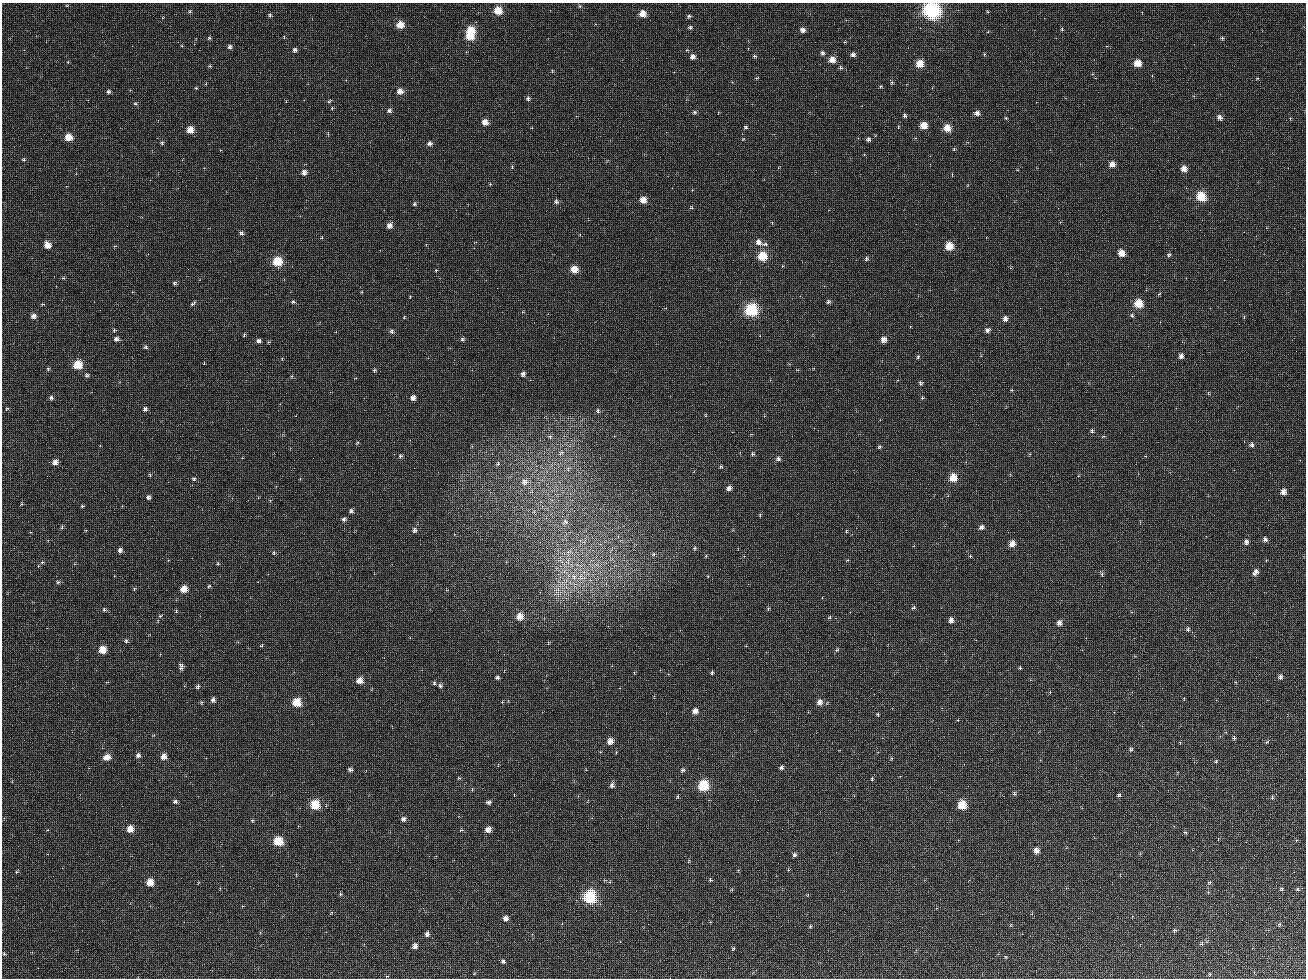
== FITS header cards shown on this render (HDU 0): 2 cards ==
NAXIS1  =                 1304 / length of data axis 1
NAXIS2  =                  976 / length of data axis 2

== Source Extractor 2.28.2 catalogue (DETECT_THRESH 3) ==
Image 1304 x 976 px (HDU 0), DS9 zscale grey, 1 PNG px = 1 image px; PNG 1308 x 980 px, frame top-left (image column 1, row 976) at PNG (2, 3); no overlay
Background 197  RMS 100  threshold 305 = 3 sigma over >= 5 px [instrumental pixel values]
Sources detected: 243; all 243 listed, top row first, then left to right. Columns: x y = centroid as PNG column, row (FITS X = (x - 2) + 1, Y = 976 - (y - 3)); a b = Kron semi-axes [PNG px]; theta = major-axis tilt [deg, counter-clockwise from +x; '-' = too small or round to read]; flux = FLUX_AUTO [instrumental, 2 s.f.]
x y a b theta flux
580 6 5 4 - 7.5e+03
498 10 6 5 - 1.5e+05
932 10 9 8 - 2.1e+06
190 12 5 4 - 1.1e+04
642 14 5 5 - 7.8e+04
270 15 5 4 - 1.3e+04
689 16 5 4 - 1.1e+04
400 24 6 5 - 1.1e+05
690 28 4 4 - 1.2e+04
1062 29 4 4 - 6.4e+03
471 30 6 5 - 1.7e+05
802 30 5 4 - 2.9e+04
470 36 6 5 - 1.7e+05
209 38 5 4 - 1.0e+04
1222 38 4 3 - 1.0e+04
230 46 5 5 - 1.8e+04
295 50 5 5 - 2.0e+04
822 53 6 5 - 1.4e+04
853 54 5 5 - 1.9e+04
984 54 3 3 - 6.6e+03
754 56 4 3 - 1.0e+04
693 57 6 5 - 2.8e+04
832 59 5 5 - 6.4e+04
1137 63 5 5 - 1.2e+05
920 64 5 5 - 1.5e+05
210 66 4 3 - 8.2e+03
840 68 5 4 - 1.2e+04
892 82 5 4 - 9.1e+03
880 86 4 4 - 6.8e+03
196 88 4 3 - 6.1e+03
400 91 6 5 - 4.4e+04
108 92 4 4 - 1.3e+04
528 98 4 4 - 1.7e+04
329 101 5 4 - 7.6e+03
135 103 5 3 - 7.4e+03
332 108 4 3 - 6.2e+03
389 110 5 4 - 1.6e+04
694 112 5 4 - 1.0e+04
977 113 5 5 - 2.9e+04
904 115 4 4 - 1.4e+04
1220 117 6 5 - 2.5e+04
1006 118 4 3 - 7.0e+03
485 122 5 5 - 4.9e+04
924 125 5 5 - 1.1e+05
746 127 4 4 - 1.0e+04
898 127 4 3 - 5.8e+03
947 128 6 6 - 1.0e+05
190 130 5 5 - 9.4e+04
68 137 5 5 - 1.2e+05
868 139 4 4 - 1.8e+04
162 142 4 3 - 9.9e+03
429 143 5 5 - 2.0e+04
954 149 4 4 - 7.8e+03
24 160 5 5 - 9.0e+03
1112 164 5 4 - 5.5e+04
1184 169 5 5 - 5.4e+04
304 172 5 4 - 3.0e+04
490 184 3 3 - 5.2e+03
1201 196 6 5 - 3.1e+05
643 200 5 5 - 6.6e+04
556 202 4 4 - 1.6e+04
414 204 5 4 - 1.0e+04
389 226 5 5 - 3.4e+04
241 233 5 5 - 1.6e+04
322 238 3 2 - 5.7e+03
758 242 6 6 - 3.9e+04
765 244 8 5 9 1.3e+04
47 245 5 5 - 7.1e+04
949 246 6 6 - 1.5e+05
1121 253 6 5 - 7.6e+04
1169 255 6 5 - 1.1e+04
762 256 6 5 - 3.1e+05
866 259 5 4 - 1.3e+04
277 261 6 6 - 2.6e+05
574 269 5 5 - 1.2e+05
436 270 4 3 - 6.0e+03
174 283 4 4 - 1.1e+04
497 288 2 2 - 1.1e+04
362 292 4 3 - 5.4e+03
293 302 5 4 - 9.7e+03
828 302 4 4 - 1.4e+04
1139 303 6 6 - 1.9e+05
193 304 6 3 36 1.3e+04
100 310 2 2 - 3.3e+03
751 310 7 7 - 8.8e+05
1132 315 5 4 - 1.1e+04
33 316 5 5 - 2.8e+04
404 317 4 4 - 6.5e+03
1244 317 4 3 - 6.4e+03
1005 319 5 5 - 3.4e+04
114 330 4 4 - 8.3e+03
987 330 6 5 - 2.2e+04
392 331 6 5 - 1.5e+04
244 335 5 4 - 7.9e+03
116 339 5 4 - 2.3e+04
462 339 6 5 - 1.1e+04
883 340 5 4 - 5.1e+04
259 341 5 5 - 2.0e+04
146 347 5 5 - 1.1e+04
1181 356 4 4 - 2.7e+04
918 357 6 4 69 8.8e+03
77 365 6 6 - 2.1e+05
48 369 4 4 - 8.3e+03
374 370 5 4 - 9.5e+03
523 374 5 5 - 2.1e+04
86 375 5 5 - 1.2e+04
292 376 5 4 - 8.1e+03
920 383 5 5 - 1.1e+04
51 398 5 5 - 1.4e+04
413 398 5 5 - 3.4e+04
922 398 4 4 - 7.3e+03
7 409 5 4 - 6.7e+03
145 409 5 5 - 1.7e+04
598 411 6 4 -78 1.2e+04
1092 431 5 3 - 1.2e+04
550 436 5 4 - 1.0e+04
1104 436 5 3 - 6.1e+03
357 443 5 3 - 5.8e+03
1252 445 5 5 - 1.8e+04
879 447 5 4 - 1.0e+04
561 453 6 4 30 1.2e+04
752 454 4 4 - 1.1e+04
400 456 4 4 - 1.3e+04
313 458 2 2 - 9.7e+03
778 459 6 5 - 1.9e+04
55 462 5 5 - 4.3e+04
498 464 5 4 - 1.1e+04
721 466 4 4 - 7.5e+03
150 475 4 3 - 7.1e+03
953 478 5 5 - 1.6e+05
194 479 5 5 - 1.0e+04
524 482 7 6 - 3.3e+04
729 488 5 5 - 2.5e+04
1283 492 5 4 - 4.9e+04
148 497 4 4 - 1.7e+04
22 504 4 4 - 7.0e+03
82 506 3 3 - 1.0e+04
351 511 5 4 - 1.4e+04
760 515 5 3 - 6.0e+03
344 519 5 4 - 1.5e+04
565 522 8 7 - 2.2e+04
62 527 5 5 - 9.1e+03
981 527 6 4 37 2.0e+04
86 530 4 2 - 4.6e+03
414 530 5 4 - 1.7e+04
846 531 4 3 - 5.3e+03
1265 539 5 5 - 1.9e+04
1246 542 5 4 - 2.4e+04
1012 544 5 4 - 6.5e+04
695 548 5 4 - 8.7e+03
120 550 5 4 - 2.1e+04
274 552 5 4 - 9.0e+03
654 554 6 5 - 1.1e+04
970 556 3 3 - 5.8e+03
42 562 5 5 - 8.3e+03
218 564 4 3 - 7.4e+03
1255 572 8 5 57 2.6e+04
1102 574 5 4 - 1.0e+04
574 577 9 7 -60 4.6e+04
58 582 5 4 - 9.9e+03
209 586 5 4 - 7.6e+03
134 589 5 3 - 6.2e+03
184 589 5 5 - 9.8e+04
914 607 5 4 - 9.0e+03
768 608 4 4 - 7.1e+03
104 610 4 4 - 1.0e+04
160 616 6 4 41 9.2e+03
520 616 5 5 - 9.0e+04
830 617 5 3 - 6.6e+03
951 620 5 5 - 2.9e+04
1059 623 6 5 - 3.3e+04
1188 629 6 5 - 1.4e+04
126 641 5 4 - 1.1e+04
548 643 5 3 - 5.2e+03
261 646 5 3 - 6.3e+03
102 650 5 5 - 1.1e+05
837 650 5 4 - 8.7e+03
181 666 7 5 -85 1.9e+04
1020 668 3 3 - 6.9e+03
712 672 3 3 - 9.8e+03
1280 677 4 4 - 2.0e+04
497 678 4 3 - 1.2e+04
359 681 5 5 - 6.4e+04
434 683 5 4 - 8.6e+03
198 686 5 4 - 1.4e+04
440 686 5 4 - 1.2e+04
213 700 5 4 - 2.2e+04
296 702 6 6 - 2.0e+05
502 702 3 3 - 4.4e+03
820 702 6 6 - 3.4e+04
695 711 6 5 - 3.9e+04
878 714 3 3 - 9.2e+03
1234 738 4 3 - 1.1e+04
610 741 5 4 - 5.7e+04
1180 742 4 3 - 5.2e+03
1267 742 6 3 20 6.7e+03
1131 749 5 4 - 1.0e+04
138 755 5 5 - 2.0e+04
107 757 7 6 - 6.0e+04
164 757 6 5 - 4.9e+04
1216 761 4 4 - 7.6e+03
781 768 5 4 - 1.4e+04
350 770 4 3 - 1.5e+04
682 770 5 4 - 1.3e+04
872 779 5 4 - 8.0e+03
612 785 6 5 - 2.2e+04
703 786 6 6 - 4.1e+05
1014 794 5 4 - 1.2e+04
1119 795 5 3 - 1.0e+04
677 796 6 3 81 7.9e+03
1272 798 5 4 - 8.1e+03
175 802 5 4 - 1.4e+04
489 802 6 4 10 1.5e+04
315 805 6 6 - 2.8e+05
962 805 6 6 - 2.0e+05
403 819 5 5 - 2.1e+04
252 820 4 4 - 6.9e+03
130 829 6 5 - 7.8e+04
488 829 5 5 - 5.3e+04
1185 832 5 3 - 6.0e+03
278 841 6 6 - 2.7e+05
1036 851 5 5 - 4.9e+04
794 855 5 4 - 1.2e+04
710 880 4 4 - 8.9e+03
150 882 6 5 - 1.1e+05
1209 882 6 4 34 1.0e+04
1282 888 4 4 - 8.9e+03
1208 892 4 3 - 6.1e+03
340 894 6 4 89 7.2e+03
590 897 7 7 - 8.4e+05
506 918 5 5 - 3.0e+04
1279 924 7 4 71 8.4e+03
810 926 5 4 - 8.0e+03
1174 930 6 5 - 1.0e+04
427 934 5 4 - 2.5e+04
1202 943 6 6 - 1.3e+04
415 946 5 4 - 3.3e+04
733 948 5 4 - 8.4e+03
4 954 4 4 - 9.3e+03
1006 957 5 4 - 7.4e+03
503 961 4 4 - 1.4e+04
1210 974 6 4 -89 7.0e+03
387 976 5 3 - 5.9e+03
At the frame edge (FLAGS 8, measured only in part): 1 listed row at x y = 932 10